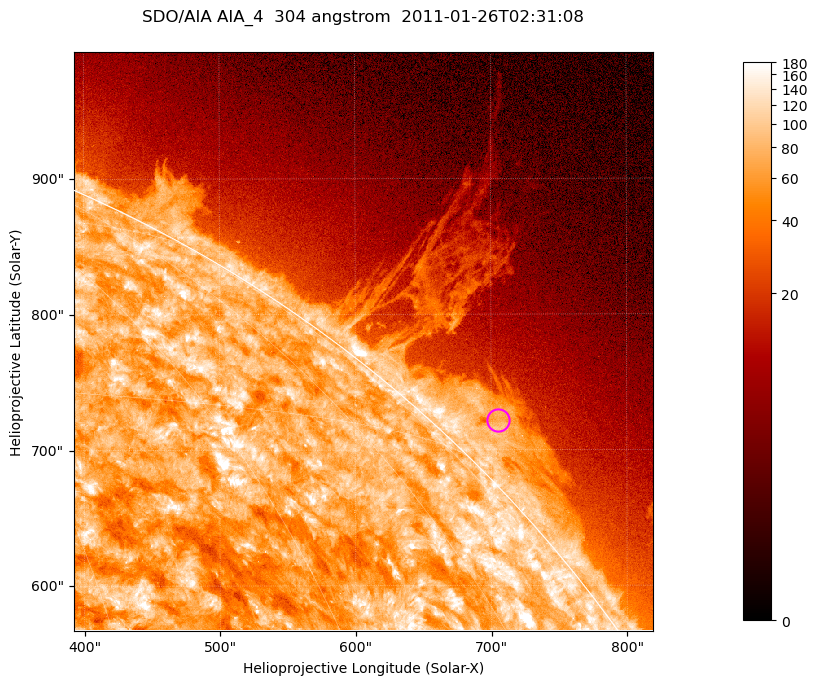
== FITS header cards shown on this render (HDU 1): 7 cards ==
TELESCOP= 'SDO/AIA '           / For AIA: SDO/AIA
INSTRUME= 'AIA_4   '           / For AIA: AIA_ATA1, AIA_ATA2, AIA_ATA3 or AIA_AT
WAVELNTH=                  304 / [angstrom] Wavelength
WAVEUNIT= 'angstrom'           / Wavelength unit: angstrom
DATE-OBS= '2011-01-26T02:31:08.126' / [ISO] Date when observation started; ISO 8
CTYPE1  = 'HPLN-TAN'           / CTYPE1; Typically HPLN
CTYPE2  = 'HPLT-TAN'           / CTYPE2; Typically HPLT

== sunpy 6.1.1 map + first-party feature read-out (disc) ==
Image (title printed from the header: SDO/AIA AIA_4  304 angstrom  2011-01-26T02:31:08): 711 x 711 px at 0.6 arcsec/px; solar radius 975 arcsec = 1624 px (partial field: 2.6% of the solar disc is inside the frame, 42% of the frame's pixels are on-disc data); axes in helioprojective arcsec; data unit not stated in the header (colour bar unlabelled)
Orientation: roll -0.132 deg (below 1 deg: not rotated)
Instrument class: DISC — disc imager (sunpy class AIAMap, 304 A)
Bright regions (active regions / flare kernels): reference = the on-disc median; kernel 7 px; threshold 5 sigma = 123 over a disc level ~74.3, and >= 1.15x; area >= 505 px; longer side >= 9 px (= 5.4 arcsec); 0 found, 0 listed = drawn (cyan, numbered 1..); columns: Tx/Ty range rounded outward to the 2 arcsec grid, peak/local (2 s.f.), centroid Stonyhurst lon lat
Off-limb structures (1.02-1.3 R_sun): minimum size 252 px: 5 found; the strongest spans PA ~310..320 deg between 1.02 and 1.06 R_sun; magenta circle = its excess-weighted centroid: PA ~315 deg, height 1.04 R_sun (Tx ~704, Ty ~722 arcsec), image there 2.6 x the reference